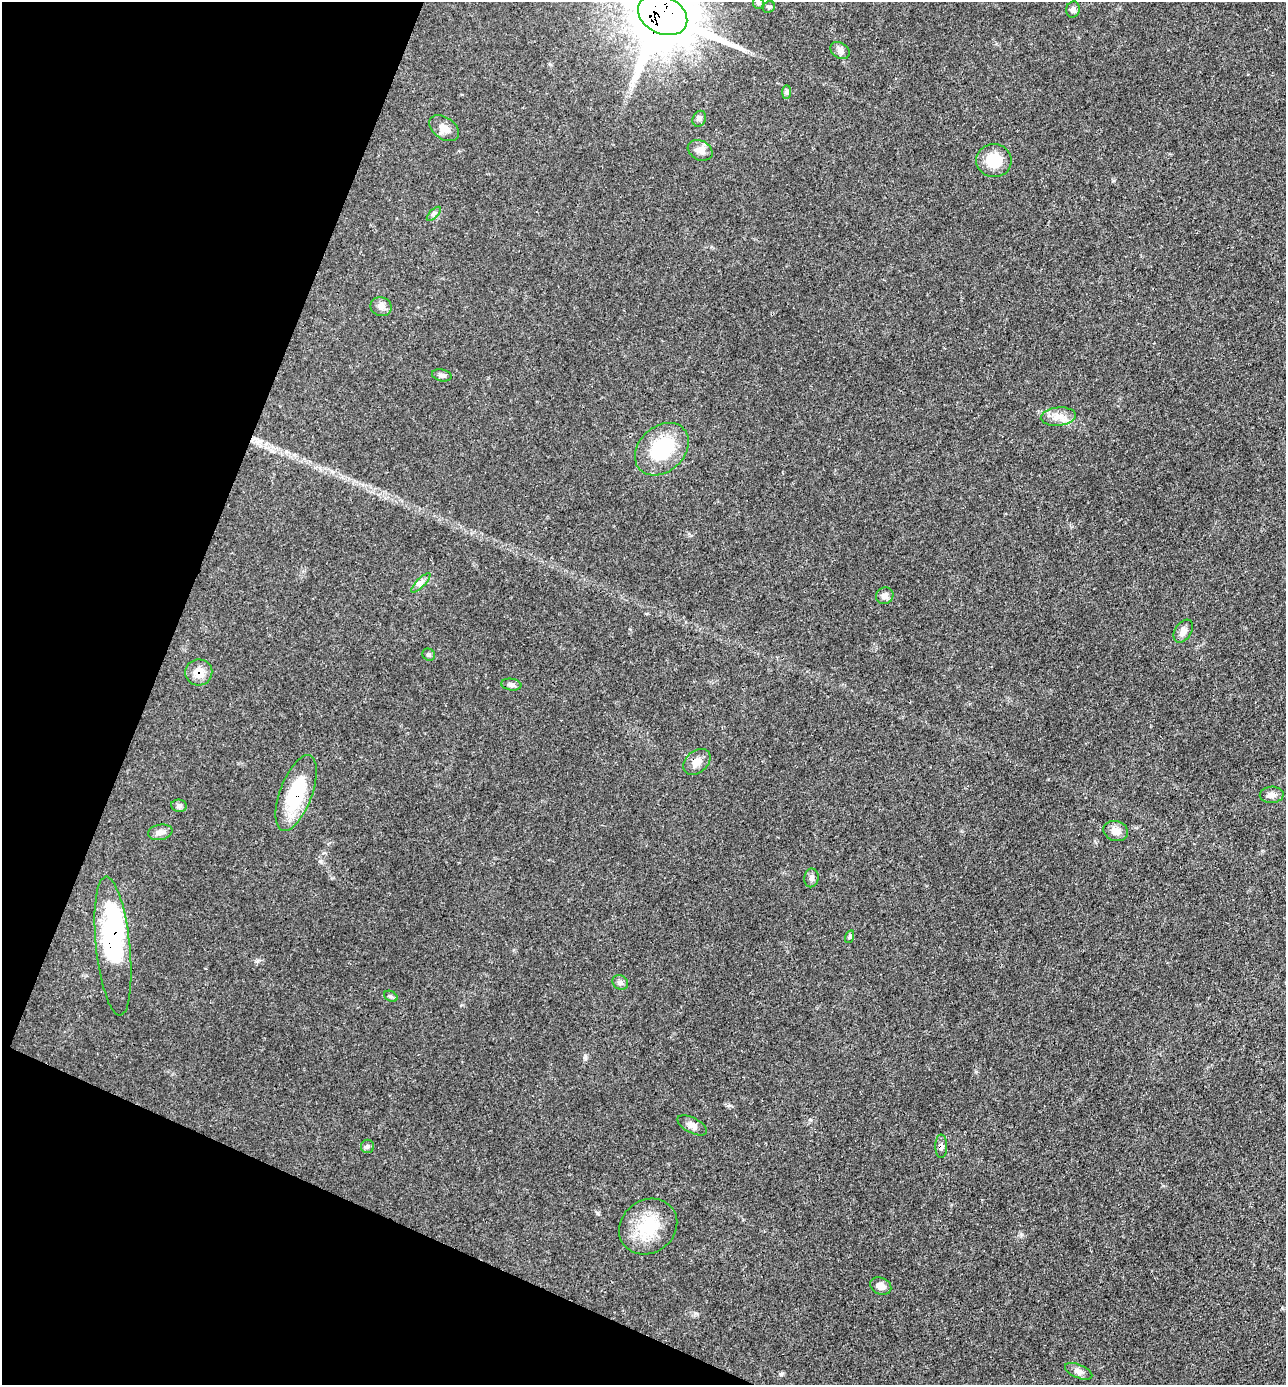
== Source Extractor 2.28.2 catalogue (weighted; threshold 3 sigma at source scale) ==
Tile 9 of 4 x 4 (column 1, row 3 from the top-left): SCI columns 140-1423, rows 1383-2765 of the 5547 x 5532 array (HDU 1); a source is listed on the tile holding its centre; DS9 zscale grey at full resolution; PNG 1288 x 1387 px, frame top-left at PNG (2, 2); each listed source drawn as its Kron ellipse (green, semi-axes under 4 px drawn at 4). Shown black and unused: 20% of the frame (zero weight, under 3 of 4 exposures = <1% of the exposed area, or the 3 px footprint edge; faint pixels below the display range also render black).
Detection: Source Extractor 2.28.2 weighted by HDU 2 'WHT'; one run over the whole footprint, this tile lists its part. Background 0.102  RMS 0.0041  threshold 0.0183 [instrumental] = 3 sigma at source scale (4.5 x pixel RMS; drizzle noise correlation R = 1.50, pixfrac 1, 0.05/0.05 arcsec/px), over >= 5 px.
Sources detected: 39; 1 inside a brighter object's white glare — neither listed nor drawn; the other 38 listed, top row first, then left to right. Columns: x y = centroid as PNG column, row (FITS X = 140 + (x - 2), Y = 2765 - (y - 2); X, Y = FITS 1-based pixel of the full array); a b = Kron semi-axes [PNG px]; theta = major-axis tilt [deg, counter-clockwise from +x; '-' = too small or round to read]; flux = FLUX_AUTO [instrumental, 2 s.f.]
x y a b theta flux
758 3 6 5 - 0.74
769 7 6 5 - 0.72
1073 10 8 6 81 1.5
663 15 26 18 -27 4300
840 51 10 7 -31 1.7
786 92 7 4 90 0.81
699 119 8 6 65 1.2
444 128 16 10 -35 3.5
700 150 13 9 -27 3
994 161 17 16 - 11
434 214 9 3 45 0.79
381 307 10 9 - 2.1
442 375 10 6 -11 1.4
1058 416 17 9 6 4.2
662 449 30 22 42 25
421 583 13 3 45 1.3
885 596 9 8 - 2.1
1183 631 12 8 56 2.3
429 655 6 5 - 0.86
199 672 13 13 - 5.3
511 685 10 6 -8 1.4
697 762 15 10 41 3.5
296 793 40 16 69 27
1272 795 12 8 3 2.4
179 806 8 6 -9 1.1
1116 831 12 10 -19 3.4
160 832 12 7 11 2
811 878 9 7 80 1.3
849 937 6 4 71 0.59
113 946 70 17 -84 50
620 982 8 7 - 1.4
391 996 7 5 -30 0.79
692 1125 16 7 -28 2.5
367 1146 6 6 - 1
941 1146 12 6 -90 1.5
648 1227 30 26 35 18
881 1286 11 8 -25 2.8
1079 1371 14 6 -22 1.9
Overlapping masked pixels (flux is a lower limit): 6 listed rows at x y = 663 15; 199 672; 697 762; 296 793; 113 946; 941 1146
Isophote crosses this tile's border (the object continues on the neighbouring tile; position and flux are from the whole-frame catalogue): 1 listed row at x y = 663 15
Unlisted compact peaks at least as high as the median listed source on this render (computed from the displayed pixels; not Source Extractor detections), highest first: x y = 781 1374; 320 861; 258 961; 597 1213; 585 1057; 1021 1234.